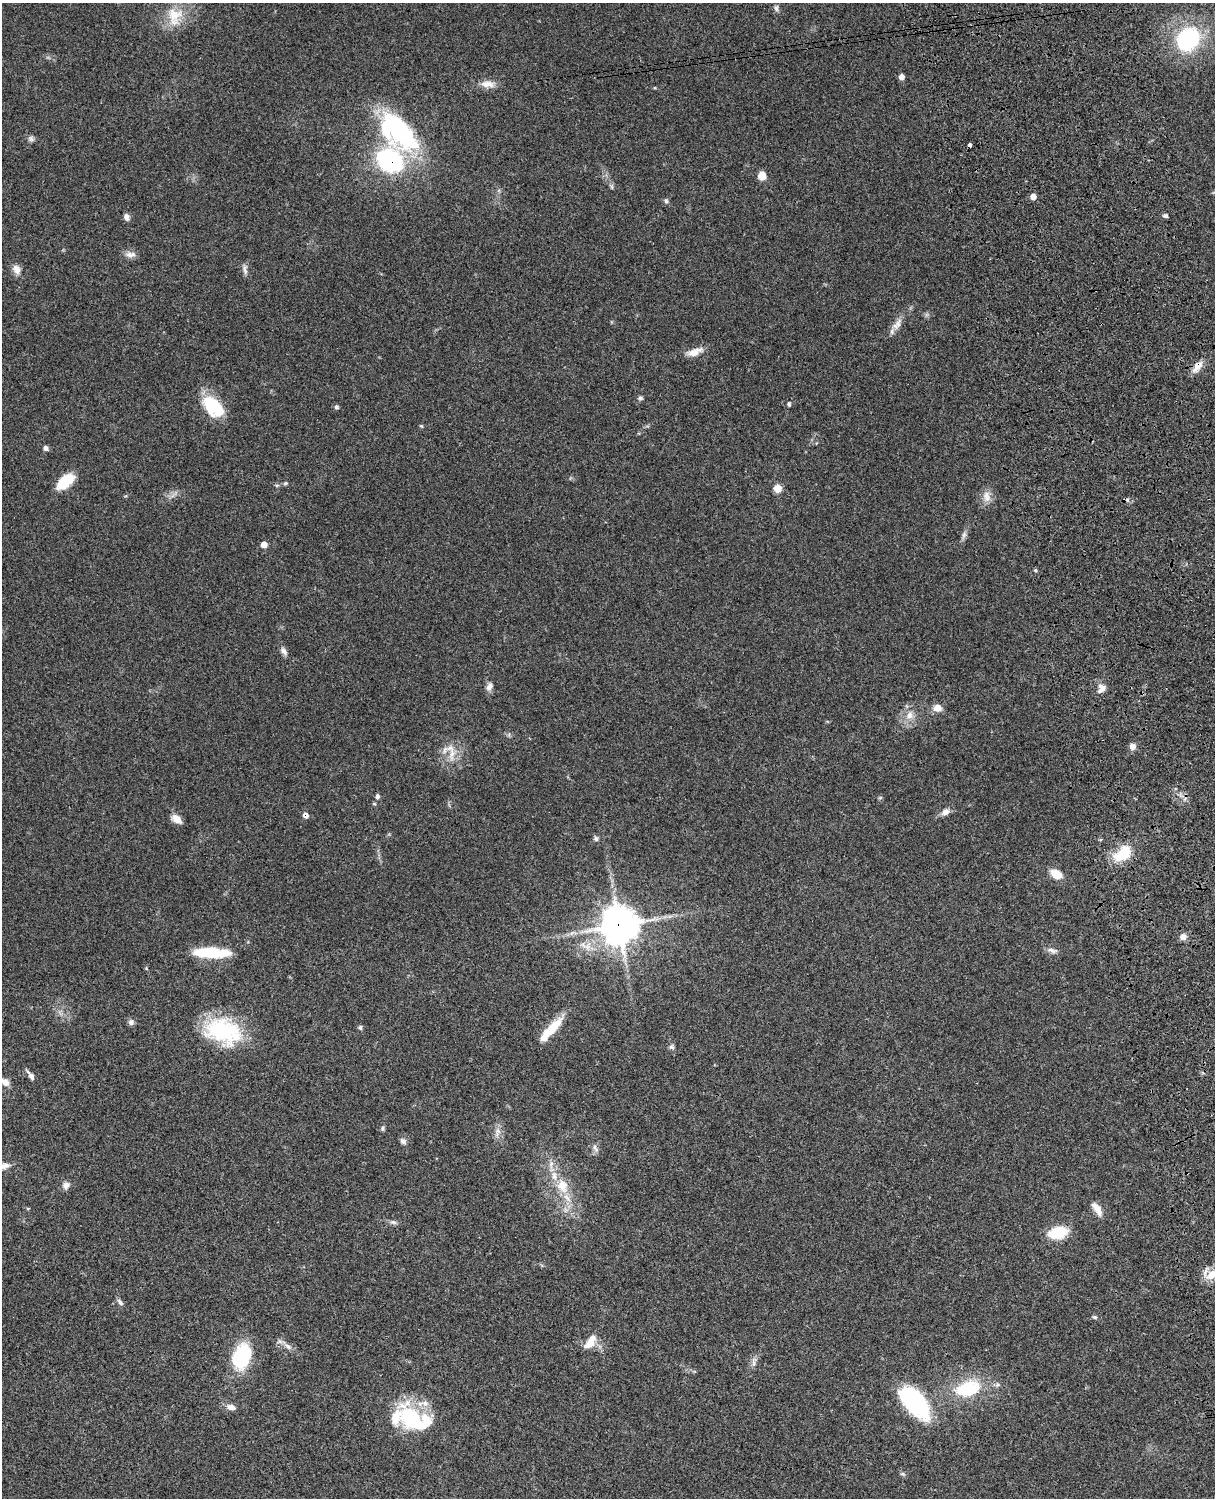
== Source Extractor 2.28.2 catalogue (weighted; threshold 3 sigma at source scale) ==
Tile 6 of 4 x 3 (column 2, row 2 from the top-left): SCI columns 1337-2549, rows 1774-3269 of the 5092 x 4930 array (HDU 1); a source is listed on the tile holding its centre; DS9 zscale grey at full resolution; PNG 1217 x 1500 px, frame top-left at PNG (2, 3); no overlay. Shown black and unused: <1% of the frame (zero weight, under 3 of 4 exposures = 6% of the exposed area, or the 3 px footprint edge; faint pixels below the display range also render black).
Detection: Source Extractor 2.28.2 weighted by HDU 2 'WHT'; one run over the whole footprint, this tile lists its part. Background 0.0849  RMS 0.006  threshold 0.027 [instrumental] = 3 sigma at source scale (4.5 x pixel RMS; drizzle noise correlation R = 1.50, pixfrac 1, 0.05/0.05 arcsec/px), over >= 5 px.
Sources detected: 89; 1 inside a brighter object's white glare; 3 cosmic-ray / hot-pixel residue — not listed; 5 inside a brighter listed object's ellipse — not listed separately; the other 80 listed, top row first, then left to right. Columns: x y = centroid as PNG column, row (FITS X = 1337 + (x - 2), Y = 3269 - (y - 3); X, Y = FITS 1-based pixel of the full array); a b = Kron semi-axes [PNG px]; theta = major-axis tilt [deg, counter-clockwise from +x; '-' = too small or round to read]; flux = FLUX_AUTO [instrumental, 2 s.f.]
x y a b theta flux
776 8 9 6 -89 1.6
174 16 28 20 -88 16
1188 39 29 23 50 54
901 77 5 5 - 2.7
487 84 20 9 -3 5.6
400 131 54 24 -53 77
31 139 9 7 -28 1.8
390 160 18 16 -43 110
762 175 8 7 - 6.6
612 187 7 4 -71 0.98
1033 197 6 6 - 3.2
666 201 7 6 - 1.3
1165 216 6 5 - 1.2
126 217 7 6 - 2.6
130 254 15 8 0 3.4
16 269 13 10 -66 4.3
245 270 15 5 -88 2.2
897 324 20 8 58 5
694 352 22 9 21 5.9
1197 367 18 8 50 5.5
640 398 7 5 2 1.3
789 404 6 4 -88 0.91
214 406 27 14 -42 27
336 407 6 5 - 1.1
421 426 5 4 - 0.69
46 448 7 6 - 1.7
65 481 21 11 40 16
285 483 6 5 - 0.89
277 485 6 4 18 0.82
777 488 6 5 - 10
987 496 17 10 -83 5.1
964 535 11 5 66 2.1
264 544 6 5 - 4.6
284 651 12 6 -56 2.5
489 686 12 8 62 2.7
1102 689 12 10 66 4.3
937 708 11 9 -7 4.6
909 715 13 10 62 5.5
1133 746 8 8 - 2.7
445 750 14 9 49 4.6
452 754 19 7 81 6.1
377 796 7 5 79 1.4
945 812 10 7 30 3.6
177 819 13 8 -39 4.9
596 839 7 6 - 1.4
1123 854 24 14 37 18
1056 874 12 8 -29 9.7
619 925 13 12 - 1200
1183 937 8 8 - 3.1
1052 950 15 6 -11 2.5
211 953 39 10 -2 28
131 1022 8 7 - 2
360 1027 6 5 - 1.1
551 1029 37 9 47 15
223 1031 42 28 -17 52
672 1047 7 6 - 1.3
31 1075 13 5 -55 2.5
5 1082 10 7 -35 3.6
382 1128 8 5 83 1
497 1132 15 6 73 3.3
403 1141 9 7 -41 1.9
595 1148 13 5 -62 2.1
5 1165 12 7 -3 3.2
66 1185 10 9 - 2.9
562 1186 20 16 -66 13
1097 1209 19 8 -57 5.5
393 1222 9 6 -10 1.7
1058 1233 14 8 13 31
1212 1275 16 10 45 8.6
120 1302 10 5 -53 1.8
1095 1317 6 5 - 1.1
590 1342 20 9 56 7.9
288 1346 11 6 -37 2.7
242 1356 20 13 68 51
754 1361 15 5 82 2.4
968 1389 30 17 15 33
914 1402 39 20 -48 63
231 1407 12 7 -16 3.5
414 1420 44 25 -27 49
902 1474 7 4 -19 1.1
Overlapping masked pixels (flux is a lower limit): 3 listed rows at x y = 390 160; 1197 367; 619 925
Isophote crosses this tile's border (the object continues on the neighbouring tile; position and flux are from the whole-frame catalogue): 2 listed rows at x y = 5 1082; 1212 1275